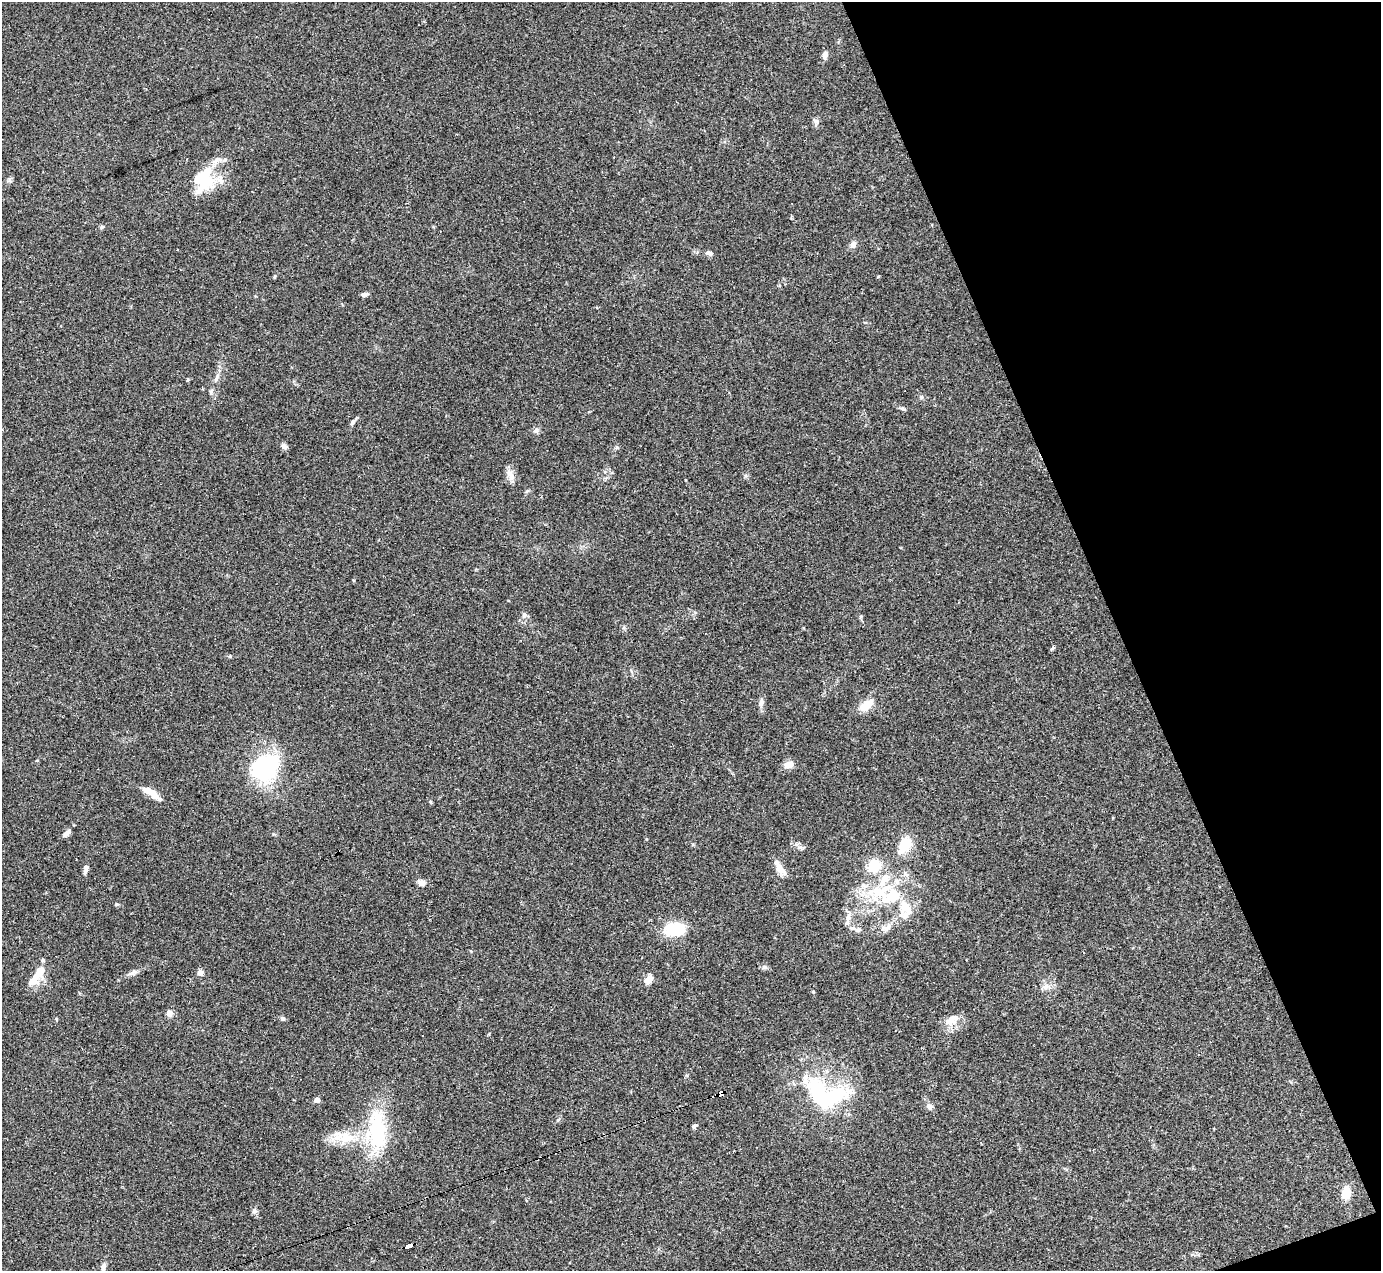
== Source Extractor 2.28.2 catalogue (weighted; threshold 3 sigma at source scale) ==
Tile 12 of 4 x 4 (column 4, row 3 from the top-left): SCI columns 4139-5517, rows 1547-2815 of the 5517 x 5501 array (HDU 1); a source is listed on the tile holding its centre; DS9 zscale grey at full resolution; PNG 1383 x 1273 px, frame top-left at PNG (2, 2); no overlay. Shown black and unused: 19% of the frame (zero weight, under 2 of 3 exposures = <1% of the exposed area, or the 3 px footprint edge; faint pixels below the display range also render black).
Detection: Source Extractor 2.28.2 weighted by HDU 2 'WHT'; one run over the whole footprint, this tile lists its part. Background 0.109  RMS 0.0077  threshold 0.0347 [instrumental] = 3 sigma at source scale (4.5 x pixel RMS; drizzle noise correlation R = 1.50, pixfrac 1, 0.05/0.05 arcsec/px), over >= 5 px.
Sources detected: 64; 3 inside a brighter object's white glare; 4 cosmic-ray / hot-pixel residue — not listed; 3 inside a brighter listed object's ellipse — not listed separately; the other 54 listed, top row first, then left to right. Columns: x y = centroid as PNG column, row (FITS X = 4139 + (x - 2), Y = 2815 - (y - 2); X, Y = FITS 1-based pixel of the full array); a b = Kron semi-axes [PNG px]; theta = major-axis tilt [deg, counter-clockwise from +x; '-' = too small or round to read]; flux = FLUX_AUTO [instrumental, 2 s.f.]
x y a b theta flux
825 55 10 6 84 3.4
816 121 10 5 -51 2.2
203 178 33 27 -75 34
853 245 9 7 56 3
709 253 9 6 -16 2.4
275 276 5 3 - 0.8
365 294 8 5 11 2.3
216 378 10 4 66 2.4
902 409 8 3 -19 1.4
353 422 7 5 73 1.7
536 431 8 7 - 2.2
284 447 9 6 -9 2.3
617 447 6 4 -2 1.1
510 475 18 7 -64 5.1
524 615 7 6 - 2.1
761 703 9 7 68 3
866 705 20 11 39 10
788 765 10 7 22 7
265 768 33 29 55 67
151 793 22 6 -34 11
66 833 11 6 47 3.2
905 845 15 10 50 21
874 866 13 11 59 21
780 868 20 8 -51 6.9
86 869 12 5 76 3.2
422 883 9 7 -11 3.8
881 891 44 18 13 42
116 904 5 4 - 0.95
908 909 22 10 -66 11
848 917 12 6 81 4.2
887 927 15 7 49 4.8
674 929 17 10 1 40
858 930 8 6 1 2.4
39 972 20 11 63 13
133 973 12 6 31 3
200 973 7 6 - 3.4
649 979 10 7 46 6.9
1045 987 12 5 31 3
813 992 5 3 - 0.63
169 1013 9 7 -89 3.6
282 1018 7 6 - 1.5
56 1019 5 3 - 0.72
952 1019 22 10 32 8.2
721 1094 5 4 - 160
824 1099 51 23 19 65
317 1100 4 4 - 6.3
929 1107 9 8 - 2.9
694 1126 6 4 40 1.9
377 1131 63 24 -90 56
347 1138 28 12 7 20
1346 1193 10 7 80 15
254 1211 8 6 -69 2
409 1246 7 4 17 74
103 1267 15 6 84 3.2
Overlapping masked pixels (flux is a lower limit): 2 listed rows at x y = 721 1094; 409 1246
Isophote crosses this tile's border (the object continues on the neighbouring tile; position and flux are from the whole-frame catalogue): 1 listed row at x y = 103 1267
Unlisted compact peaks at least as high as the median listed source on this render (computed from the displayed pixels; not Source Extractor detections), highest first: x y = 1053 648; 765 967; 230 656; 102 227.